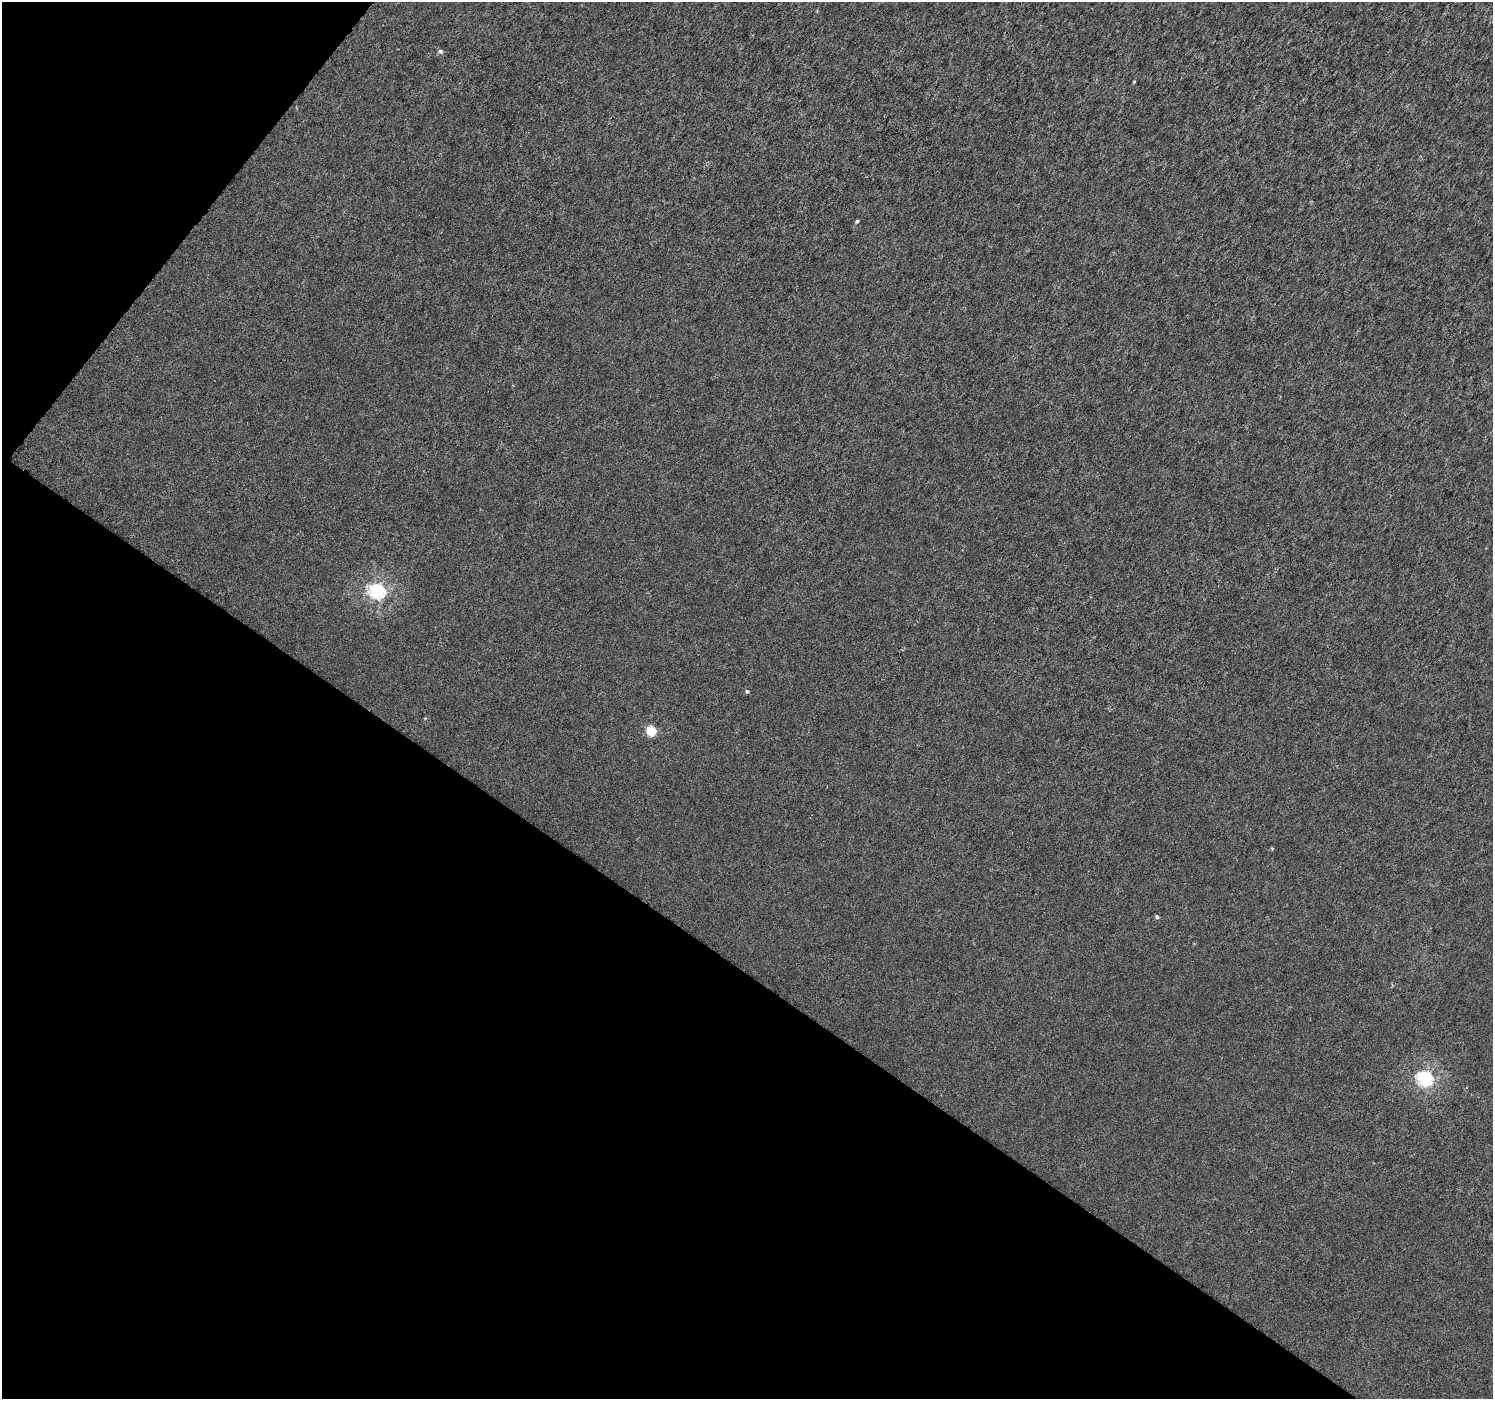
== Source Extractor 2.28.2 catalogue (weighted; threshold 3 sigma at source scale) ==
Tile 9 of 4 x 4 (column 1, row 3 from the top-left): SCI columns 7-1497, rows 1642-3038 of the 5969 x 6009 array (HDU 1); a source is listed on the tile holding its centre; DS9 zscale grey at full resolution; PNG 1495 x 1401 px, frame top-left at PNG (2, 2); no overlay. Shown black and unused: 35% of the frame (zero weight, under 3 of 6 exposures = <1% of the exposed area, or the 3 px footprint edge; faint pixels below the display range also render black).
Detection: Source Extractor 2.28.2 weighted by HDU 2 'WHT'; one run over the whole footprint, this tile lists its part. Background 2.44e-04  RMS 0.0019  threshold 0.00763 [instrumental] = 3 sigma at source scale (4.09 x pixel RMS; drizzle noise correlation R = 1.36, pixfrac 0.8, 0.0396/0.0396 arcsec/px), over >= 5 px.
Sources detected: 9; all 9 listed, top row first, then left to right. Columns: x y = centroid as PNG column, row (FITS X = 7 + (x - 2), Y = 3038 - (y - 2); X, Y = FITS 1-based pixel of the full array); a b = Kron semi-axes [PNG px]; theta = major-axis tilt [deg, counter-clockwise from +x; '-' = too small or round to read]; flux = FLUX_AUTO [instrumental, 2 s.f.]
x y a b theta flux
440 51 6 5 - 0.41
1134 82 4 3 - 0.15
857 221 4 3 - 0.29
377 591 7 6 - 39
747 691 5 4 - 0.27
651 731 6 5 - 8.6
1272 849 4 3 - 0.21
1157 917 5 4 - 0.28
1425 1079 7 6 - 39